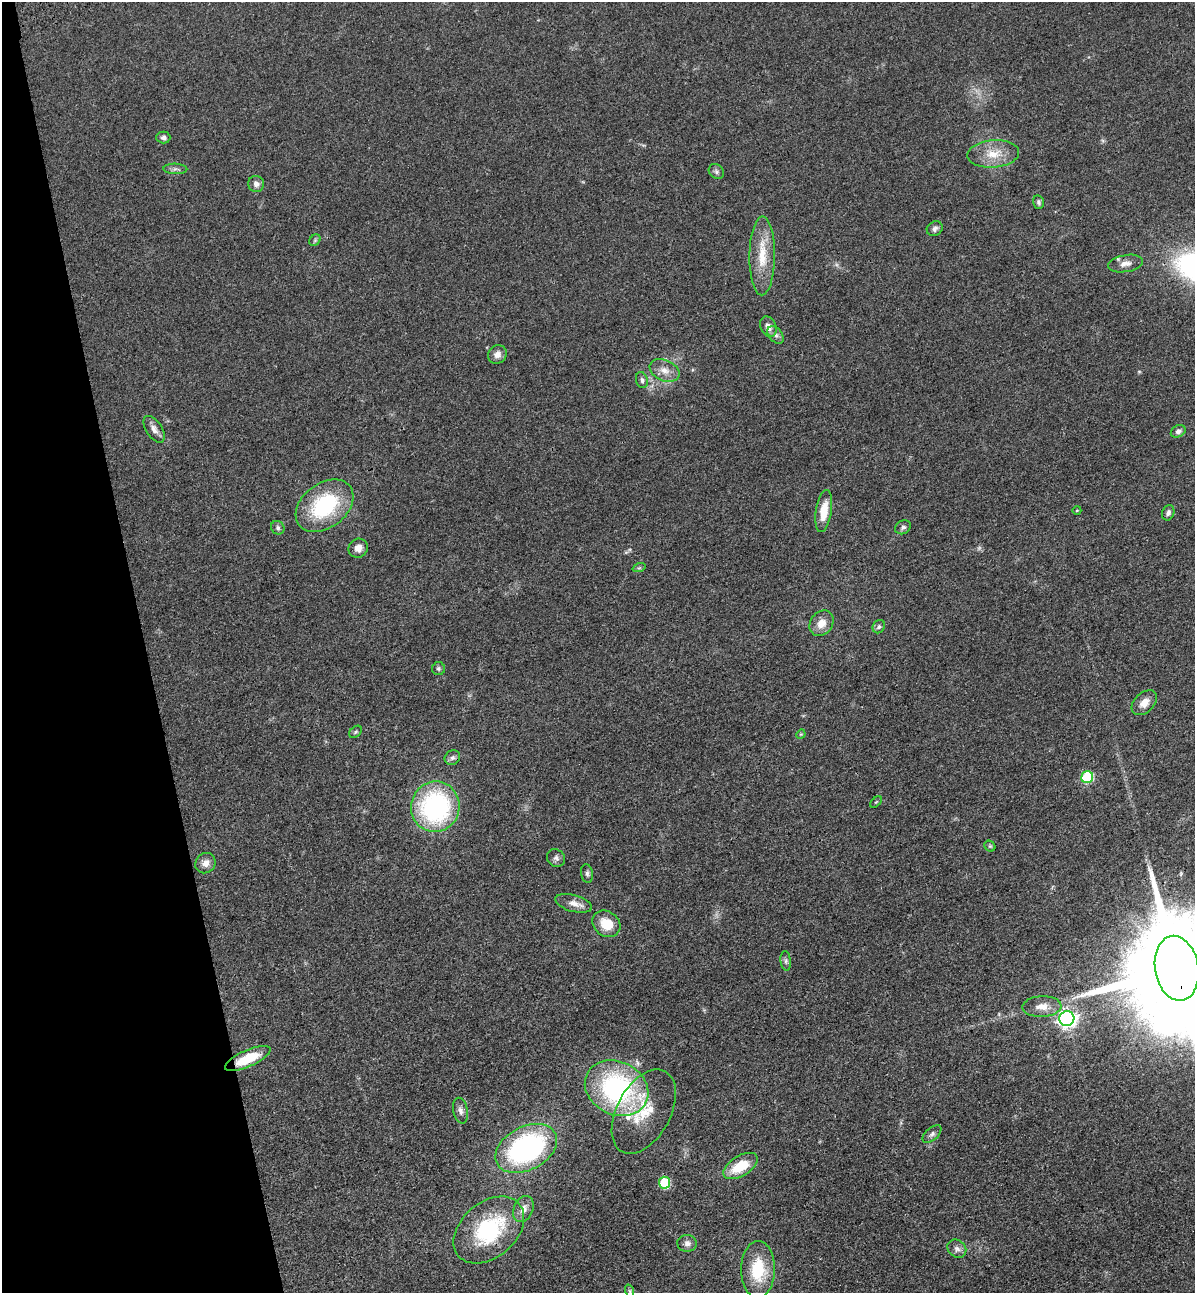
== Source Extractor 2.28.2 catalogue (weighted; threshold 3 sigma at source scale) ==
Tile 5 of 4 x 4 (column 1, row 2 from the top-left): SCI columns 307-1499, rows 2698-3988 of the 5266 x 5394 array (HDU 1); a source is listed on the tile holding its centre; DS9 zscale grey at full resolution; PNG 1197 x 1295 px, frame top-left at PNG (2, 2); each listed source drawn as its Kron ellipse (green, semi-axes under 4 px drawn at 4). Shown black and unused: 12% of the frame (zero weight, under 3 of 4 exposures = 6% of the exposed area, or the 3 px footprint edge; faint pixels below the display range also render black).
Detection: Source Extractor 2.28.2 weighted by HDU 2 'WHT'; one run over the whole footprint, this tile lists its part. Background 0.056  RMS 0.0058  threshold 0.026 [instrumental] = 3 sigma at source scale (4.5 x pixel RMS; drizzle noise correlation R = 1.50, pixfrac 1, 0.05/0.05 arcsec/px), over >= 5 px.
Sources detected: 61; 1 too faint to see at this stretch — neither listed nor drawn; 1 inside a brighter listed object's ellipse — not listed separately; the other 59 listed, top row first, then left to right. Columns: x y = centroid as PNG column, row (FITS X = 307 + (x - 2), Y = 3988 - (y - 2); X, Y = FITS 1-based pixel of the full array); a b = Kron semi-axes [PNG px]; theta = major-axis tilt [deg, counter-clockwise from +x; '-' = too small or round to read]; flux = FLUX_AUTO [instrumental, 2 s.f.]
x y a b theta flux
163 137 7 6 - 1.5
993 154 26 13 5 12
175 169 12 5 -1 1.7
716 172 8 6 -41 1.5
256 184 8 8 - 2.7
1039 202 7 5 -76 1.2
935 229 8 7 - 1.9
315 240 6 5 - 0.9
762 256 39 12 89 16
1125 264 18 8 9 4.1
768 327 11 8 -67 3.3
776 335 10 6 -51 2
497 354 10 9 - 3.2
665 370 16 10 -24 5.6
642 380 8 6 -73 1.5
154 429 15 8 -56 3.5
1178 431 8 5 28 1.7
324 506 32 22 37 48
1077 510 4 3 - 0.45
824 511 21 8 81 11
1168 513 8 6 69 1.7
903 527 8 6 32 1.6
278 528 7 6 - 1.3
358 548 10 9 - 3.8
639 568 7 4 18 0.81
821 623 14 11 53 6.4
879 627 7 6 - 1.5
438 669 6 6 - 1.2
1144 703 15 10 44 5.4
356 732 7 5 41 0.93
801 734 5 4 - 0.49
452 758 8 7 - 1.6
1087 777 6 6 - 43
876 802 7 4 44 0.65
435 807 25 24 - 93
990 846 6 5 - 0.81
556 858 9 8 - 2
205 863 11 9 47 3.8
587 874 9 6 -81 1.6
574 903 19 8 -16 4.8
606 924 15 12 -38 11
786 961 10 5 -84 1.4
1177 968 33 21 -81 22000
1042 1007 19 10 2 6.5
1067 1019 7 7 - 250
248 1059 24 8 24 17
617 1088 33 26 -27 98
460 1111 13 7 -78 2.6
644 1112 46 27 62 26
932 1134 11 6 42 1.9
526 1148 33 21 28 110
741 1166 19 10 31 15
664 1183 6 5 - 29
523 1209 14 9 66 4.7
489 1230 40 27 41 52
687 1243 10 8 -6 2.8
957 1249 10 8 -39 2.4
758 1270 28 17 89 24
630 1291 6 4 -71 0.87
Overlapping masked pixels (flux is a lower limit): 3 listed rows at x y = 1177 968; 248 1059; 489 1230
Isophote crosses this tile's border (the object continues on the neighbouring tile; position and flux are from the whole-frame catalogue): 1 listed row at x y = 1177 968